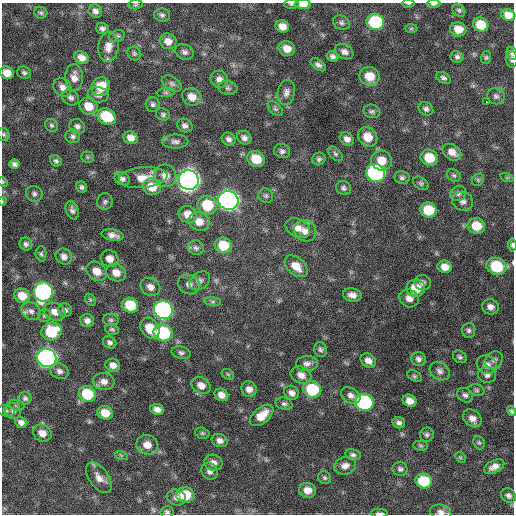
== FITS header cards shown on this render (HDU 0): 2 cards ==
NAXIS1  =                  512 / Axis length
NAXIS2  =                  512 / Axis length

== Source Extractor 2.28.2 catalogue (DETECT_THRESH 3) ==
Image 512 x 512 px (HDU 0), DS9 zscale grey, 1 PNG px = 1 image px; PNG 516 x 516 px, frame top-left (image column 1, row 512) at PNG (2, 3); each listed source drawn as its Kron ellipse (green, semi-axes under 4 px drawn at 4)
Background 392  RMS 21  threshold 63.9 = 3 sigma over >= 5 px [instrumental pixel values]
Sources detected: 209; all 209 listed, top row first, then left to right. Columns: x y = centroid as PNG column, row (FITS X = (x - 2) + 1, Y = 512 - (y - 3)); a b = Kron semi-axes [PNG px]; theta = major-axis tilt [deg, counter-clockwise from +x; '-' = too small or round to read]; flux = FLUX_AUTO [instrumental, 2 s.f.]
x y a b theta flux
408 3 6 3 0 1.8e+03
291 4 7 4 1 2.4e+03
303 4 8 4 -1 1.4e+04
434 4 7 3 0 3.7e+03
135 5 7 4 7 2.1e+03
459 10 7 5 -45 2.9e+03
95 11 7 6 - 5.8e+03
41 13 6 6 - 2.9e+03
162 15 8 6 -2 3.8e+03
508 15 7 6 - 1.5e+04
375 22 9 8 - 9.6e+04
341 23 8 7 - 4.0e+03
481 25 8 7 - 2.9e+04
282 26 7 6 - 1.1e+04
102 28 6 5 - 4.4e+03
411 29 6 4 2 1.9e+03
458 29 8 7 - 1.8e+04
117 36 8 5 13 3.4e+03
168 41 8 7 - 1.1e+04
108 47 15 10 83 1.3e+04
287 49 8 7 - 1.6e+04
185 52 9 7 -28 5.1e+03
344 52 9 7 -31 6.6e+03
134 53 7 6 - 3.0e+03
512 53 7 5 -70 3.2e+03
332 56 6 5 - 4.5e+03
457 57 6 5 - 3.9e+03
486 57 6 5 - 2.3e+03
81 58 7 6 - 9.5e+03
512 59 8 5 -86 4.1e+03
318 65 9 5 -35 4.6e+03
7 73 7 6 - 1.5e+04
24 73 7 6 - 3.5e+03
370 76 10 9 - 2.4e+04
74 77 13 8 -88 1.2e+04
443 78 8 5 -29 3.9e+03
219 79 9 8 - 8.9e+03
172 84 11 6 -33 4.5e+03
101 86 10 9 - 2.8e+04
62 87 10 8 -49 7.8e+03
228 88 9 7 -8 4.3e+03
286 92 12 8 79 7.5e+03
166 93 9 4 7 2.7e+03
98 95 10 7 -10 6.0e+03
496 96 9 8 - 5.0e+03
192 97 10 8 -25 1.4e+04
71 98 9 7 -31 4.7e+03
486 102 3 2 - 2.7e+03
153 104 7 7 - 3.8e+03
88 106 9 8 - 2.1e+04
275 109 9 5 -44 3.3e+03
426 109 7 6 - 4.3e+03
372 111 8 6 -12 3.7e+03
163 114 7 6 - 3.1e+03
107 117 10 7 -28 5.2e+04
51 125 7 6 - 3.0e+03
77 126 8 7 - 4.9e+03
185 126 8 6 -27 5.2e+03
4 134 6 5 - 2.7e+03
73 136 7 6 - 4.1e+03
368 137 10 9 - 2.1e+04
131 138 7 6 - 1.0e+04
244 138 7 6 - 5.8e+03
229 139 7 6 - 5.1e+03
347 139 8 6 -39 7.3e+03
175 142 13 7 0 6.4e+03
282 151 8 7 - 4.6e+03
452 152 10 7 -34 1.2e+04
335 154 9 5 -45 3.3e+03
87 157 6 5 - 2.3e+03
429 158 9 8 - 3.2e+04
256 159 9 7 -29 3.2e+04
319 159 7 6 - 3.8e+03
381 160 10 10 - 2.0e+04
56 161 6 5 - 3.4e+03
14 164 5 4 - 4.4e+03
376 173 9 9 - 3.1e+05
454 175 7 5 -35 2.9e+03
165 176 11 11 - 1.4e+04
143 178 24 10 6 2.1e+04
402 178 8 6 -13 3.7e+03
507 178 7 4 -18 1.8e+03
122 179 8 6 -24 5.1e+03
189 180 10 9 - 1.2e+06
478 180 6 5 - 2.3e+03
3 182 5 4 - 1.4e+03
421 183 8 5 -33 3.0e+03
81 187 6 5 - 3.5e+03
152 187 9 8 - 2.2e+04
343 188 7 6 - 3.9e+03
458 193 8 7 - 4.6e+03
34 194 8 7 - 4.9e+03
266 196 8 6 -44 3.4e+03
228 200 10 9 - 6.7e+05
2 201 4 3 - 9.1e+02
463 201 10 9 - 7.9e+03
105 202 8 8 - 4.2e+03
207 205 10 9 - 4.8e+04
72 210 9 6 -71 5.1e+03
428 210 8 7 - 4.2e+04
188 214 9 8 - 1.5e+04
199 222 10 9 - 1.6e+04
476 226 9 8 - 2.8e+04
298 228 13 9 -26 1.2e+04
305 231 11 10 - 1.2e+04
112 235 11 5 -10 7.5e+03
26 244 6 6 - 4.1e+03
223 245 9 7 -19 3.7e+04
512 245 6 4 -84 2.8e+03
196 248 8 7 - 4.3e+03
41 254 7 5 -87 3.0e+03
64 257 8 7 - 7.0e+03
110 259 9 8 - 1.1e+04
296 266 13 8 -43 1.9e+04
496 266 10 8 -15 6.3e+04
445 267 7 6 - 1.3e+04
96 271 11 8 -34 1.6e+04
116 273 10 8 -28 1.4e+04
200 281 11 8 38 6.3e+03
423 283 8 7 - 5.0e+03
189 284 11 9 -21 8.7e+03
150 287 10 8 -31 9.2e+03
416 288 9 8 - 3.0e+04
43 292 9 9 - 3.2e+05
352 295 9 6 -13 9.1e+03
22 296 8 7 - 1.9e+04
409 298 10 8 -29 9.9e+03
90 300 6 4 -59 2.2e+03
213 301 8 4 -8 2.7e+03
130 305 8 7 - 4.2e+04
490 307 8 7 - 7.1e+03
65 310 7 6 - 4.1e+03
163 310 9 9 - 4.3e+05
31 311 10 8 -35 6.6e+03
55 312 11 8 -19 1.3e+04
44 315 6 6 - 3.0e+03
111 320 8 5 -14 3.1e+03
87 321 7 6 - 6.2e+03
150 328 11 8 -54 2.7e+04
112 329 7 5 -14 2.6e+03
469 330 7 6 - 3.8e+03
52 332 10 9 - 5.7e+04
163 333 9 8 - 9.9e+04
110 342 7 5 -33 4.0e+03
320 350 8 6 -75 3.6e+03
181 353 10 6 -14 3.9e+03
460 357 7 5 -34 3.2e+03
47 358 10 9 - 5.8e+05
418 359 7 6 - 4.9e+03
494 360 9 8 - 5.4e+03
368 361 8 6 -35 9.1e+03
307 364 11 7 3 6.5e+03
113 365 7 6 - 8.4e+03
487 365 10 9 - 9.0e+03
59 371 9 7 -23 6.0e+03
440 371 11 8 -36 6.7e+03
228 374 7 5 -30 2.2e+03
301 375 11 8 -27 9.6e+03
487 375 9 7 -13 5.7e+03
414 376 8 5 -27 2.7e+03
104 381 10 8 -6 9.3e+03
201 385 10 7 -32 1.1e+04
249 389 8 7 - 8.7e+03
312 389 9 8 - 7.1e+04
476 390 8 6 -16 3.0e+03
291 393 8 6 -39 6.9e+03
87 394 9 7 -30 5.5e+04
221 395 7 6 - 1.0e+04
351 395 10 7 -31 7.1e+03
465 395 8 6 -36 4.3e+03
25 398 6 6 - 3.4e+03
410 401 7 6 - 1.1e+04
364 402 9 8 - 2.1e+05
284 404 8 6 -16 4.0e+03
16 405 8 5 -18 2.5e+03
157 409 7 5 -9 7.6e+03
6 411 8 5 -10 3.3e+03
13 411 8 7 - 4.9e+03
511 411 5 4 - 2.7e+03
105 413 8 7 - 2.0e+04
262 415 14 8 41 2.0e+04
472 418 10 8 -40 9.8e+03
21 422 6 5 - 6.2e+03
399 423 6 5 - 4.3e+03
42 433 10 8 -30 1.2e+04
202 433 7 5 -15 2.4e+03
427 435 7 7 - 3.6e+03
220 441 8 6 -19 6.6e+03
479 443 7 5 -68 2.6e+03
147 445 11 9 -13 1.5e+04
421 446 7 5 -7 2.3e+03
121 455 6 4 -19 2.0e+03
353 455 8 5 -13 3.9e+03
460 457 6 4 -44 2.1e+03
213 463 9 8 - 7.9e+03
345 466 11 8 14 8.2e+03
494 467 11 6 26 8.6e+03
400 469 7 7 - 3.9e+03
210 471 9 8 - 6.3e+03
99 478 17 9 -54 1.2e+04
325 478 7 6 - 2.8e+03
424 481 8 7 - 5.3e+04
307 490 8 7 - 1.3e+04
185 495 9 7 -8 3.6e+04
509 496 8 6 -38 4.8e+03
176 498 10 8 -15 6.7e+03
167 512 6 6 - 3.2e+03
441 512 10 7 -12 7.1e+03
379 513 8 3 -2 4.0e+03
At the frame edge (FLAGS 8, measured only in part): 15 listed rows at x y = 408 3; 291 4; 303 4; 434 4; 512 53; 512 59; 4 134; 3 182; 2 201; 512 245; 496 266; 511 411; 167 512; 441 512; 379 513